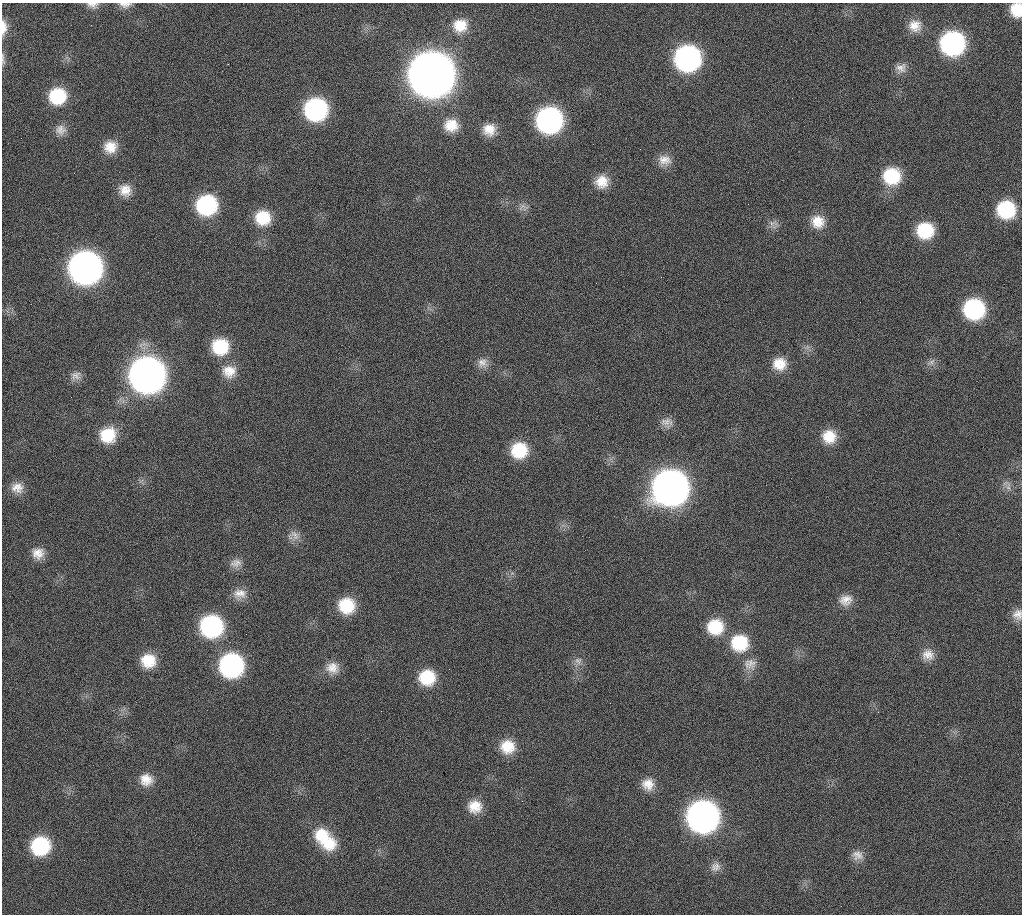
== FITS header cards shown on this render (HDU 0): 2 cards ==
NAXIS1  =                 1020 / length of data axis 1
NAXIS2  =                 912  / length of data axis 2

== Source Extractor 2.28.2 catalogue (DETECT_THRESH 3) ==
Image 1020 x 912 px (HDU 0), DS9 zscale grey, 1 PNG px = 1 image px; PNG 1024 x 916 px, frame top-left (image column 1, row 912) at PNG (2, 3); no overlay
Background 267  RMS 17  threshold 51.1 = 3 sigma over >= 5 px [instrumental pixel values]
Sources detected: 73; all 73 listed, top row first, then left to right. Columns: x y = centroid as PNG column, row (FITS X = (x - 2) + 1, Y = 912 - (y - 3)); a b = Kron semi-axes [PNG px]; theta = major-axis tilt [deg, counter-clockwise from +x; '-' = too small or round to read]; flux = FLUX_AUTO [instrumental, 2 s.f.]
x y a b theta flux
92 5 15 8 -4 6.7e+03
125 5 15 7 0 6.6e+03
1016 10 13 11 -85 2.6e+04
91 25 3 2 - 1.3e+03
460 25 18 16 13 2.4e+04
915 26 17 16 - 1.7e+04
3 27 18 7 89 1.1e+04
952 43 17 17 - 2.5e+05
687 58 17 17 - 3.6e+05
3 59 18 4 -84 3.9e+03
901 68 14 12 11 9.3e+03
431 75 20 20 - 4.7e+06
57 96 16 15 - 5.7e+04
316 109 17 17 - 2.0e+05
549 120 18 17 - 3.6e+05
451 125 16 14 -3 2.2e+04
61 130 14 13 - 9.9e+03
489 130 14 14 - 1.7e+04
110 147 16 15 - 2.0e+04
664 160 17 14 -3 1.4e+04
892 176 18 17 - 5.9e+04
602 182 16 15 - 2.1e+04
125 190 16 15 - 1.6e+04
206 205 17 16 - 1.3e+05
523 207 16 8 16 6.8e+03
1006 210 16 15 - 7.7e+04
263 218 17 17 - 3.8e+04
818 222 17 16 - 2.1e+04
773 223 15 7 1 6.3e+03
925 230 16 15 - 5.4e+04
85 268 19 18 - 1.1e+06
974 309 17 16 - 1.4e+05
220 347 18 17 - 5.3e+04
931 362 12 5 37 4.7e+03
482 363 15 13 -3 1.0e+04
779 364 16 15 - 2.2e+04
229 371 18 17 - 2.1e+04
147 375 19 19 - 1.6e+06
76 376 15 11 19 8.4e+03
667 422 18 10 0 9.1e+03
108 435 17 17 - 4.1e+04
829 436 16 16 - 2.6e+04
519 450 17 17 - 4.9e+04
1007 485 19 9 -55 8.4e+03
17 488 16 14 -6 1.4e+04
670 488 20 19 - 1.5e+06
294 535 17 11 -36 9.9e+03
38 553 15 14 - 1.4e+04
236 563 16 11 9 9.7e+03
240 594 19 14 2 1.4e+04
846 600 17 14 17 1.4e+04
346 606 17 16 - 4.5e+04
1018 614 14 13 - 1.0e+04
211 626 18 17 - 1.8e+05
715 627 18 17 - 4.5e+04
739 643 20 19 - 5.6e+04
928 655 16 14 1 1.4e+04
148 661 16 15 - 3.1e+04
578 661 11 10 - 7.4e+03
750 664 19 16 -2 1.5e+04
231 665 17 17 - 2.6e+05
332 668 17 15 -10 1.6e+04
427 677 17 16 - 4.5e+04
507 747 17 16 - 2.8e+04
146 780 16 14 -19 1.7e+04
648 784 16 16 - 1.7e+04
475 806 16 15 - 2.1e+04
703 817 19 18 - 9.0e+05
322 835 21 18 13 3.6e+04
328 843 22 18 1 3.9e+04
40 846 17 16 - 8.7e+04
858 855 15 12 -19 1.0e+04
715 867 14 12 33 9.4e+03
At the frame edge (FLAGS 8, measured only in part): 6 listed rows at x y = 92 5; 125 5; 1016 10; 3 27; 3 59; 1018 614